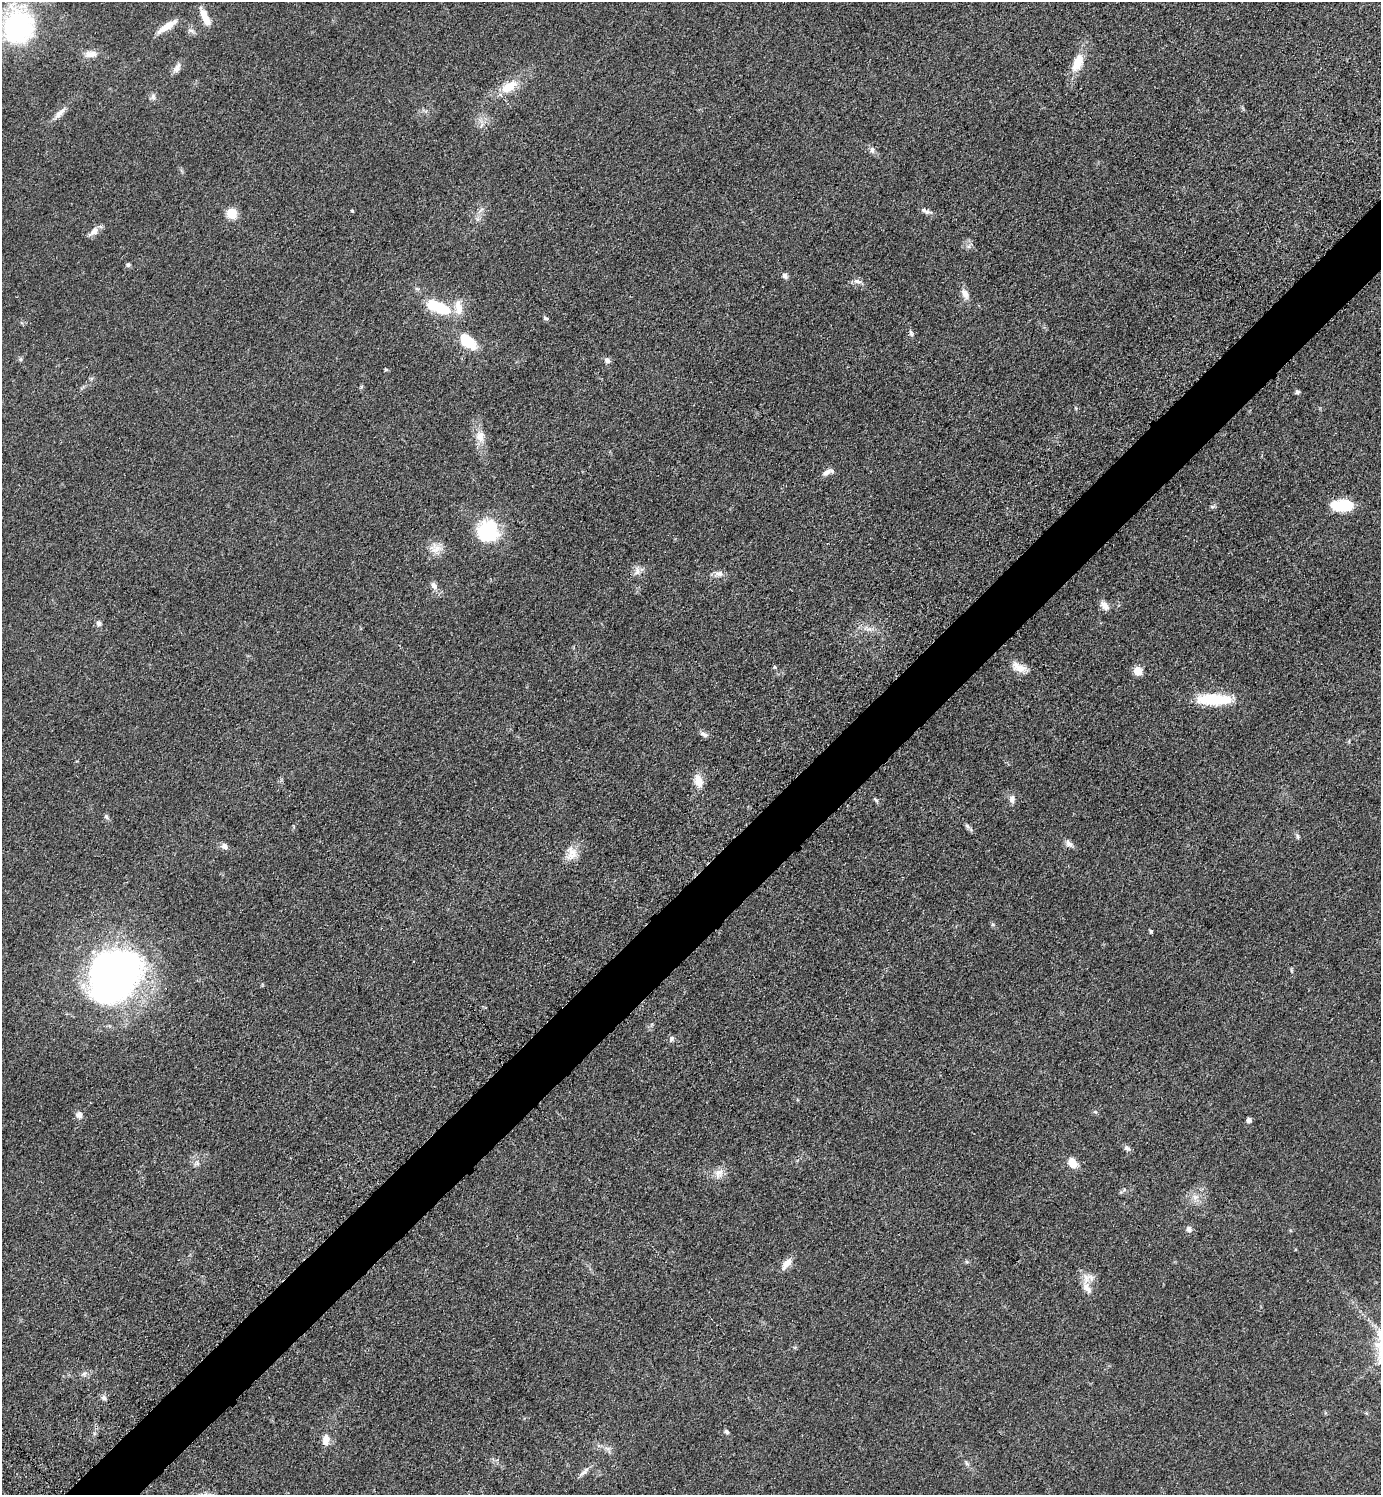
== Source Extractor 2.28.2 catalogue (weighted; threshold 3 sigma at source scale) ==
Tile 7 of 4 x 4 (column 3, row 2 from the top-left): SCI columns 2967-4345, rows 2999-4491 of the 6030 x 6036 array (HDU 1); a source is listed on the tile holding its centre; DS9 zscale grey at full resolution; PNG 1383 x 1497 px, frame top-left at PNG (2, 2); no overlay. Shown black and unused: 4% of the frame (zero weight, under 3 of 5 exposures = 3% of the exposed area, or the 3 px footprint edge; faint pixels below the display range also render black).
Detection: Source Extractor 2.28.2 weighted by HDU 2 'WHT'; one run over the whole footprint, this tile lists its part. Background 0.0488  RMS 0.0059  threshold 0.0263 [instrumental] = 3 sigma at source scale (4.5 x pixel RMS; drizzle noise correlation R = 1.50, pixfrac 1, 0.05/0.05 arcsec/px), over >= 5 px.
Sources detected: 75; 1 inside a brighter object's white glare — not listed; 1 inside a brighter listed object's ellipse — not listed separately; the other 73 listed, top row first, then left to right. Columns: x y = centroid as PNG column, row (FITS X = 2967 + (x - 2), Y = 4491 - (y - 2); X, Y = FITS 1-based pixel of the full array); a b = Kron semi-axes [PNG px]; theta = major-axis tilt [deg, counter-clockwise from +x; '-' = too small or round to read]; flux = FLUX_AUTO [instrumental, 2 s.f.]
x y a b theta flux
205 16 20 7 -65 8.1
18 27 43 37 78 77
166 27 28 7 33 7.3
191 31 10 5 -23 1.7
91 54 17 9 7 4.6
1077 63 24 12 68 11
177 67 16 7 56 3.1
509 86 23 12 32 12
153 97 8 6 -89 1.7
60 113 16 7 45 3.9
872 150 9 7 -84 2.1
352 211 5 3 - 0.52
927 212 13 6 -11 2.2
231 213 6 5 - 29
94 231 13 8 40 4.4
128 265 6 5 - 1
785 276 8 6 -63 1.8
857 281 13 6 -8 2.5
965 294 16 8 -62 3.9
442 308 27 12 -33 21
545 318 6 4 -28 1.2
911 333 9 5 -75 1.3
468 341 21 12 -41 16
21 359 6 4 72 0.83
607 360 10 7 -48 1.8
386 369 5 4 - 0.66
1297 392 6 5 - 1.2
480 436 14 11 -80 6.4
826 472 15 6 34 2.9
1343 505 23 11 1 20
1212 506 7 4 -19 0.86
488 531 28 28 - 31
435 548 15 14 - 6.3
637 571 13 7 -90 2.9
719 574 13 7 9 2.9
434 586 10 7 -60 2.9
1105 606 12 7 -51 4.5
99 623 7 6 - 2.1
774 667 5 4 - 0.81
1020 668 18 11 -14 6.5
1138 671 6 5 - 15
1213 699 39 12 -1 26
704 734 12 6 -25 2.1
698 781 16 10 -73 7.2
1012 799 10 7 85 2.7
876 800 8 4 -36 0.98
106 817 7 4 -45 1.1
967 826 7 5 -45 1.4
1298 837 8 5 -83 1.1
1069 844 11 7 -42 2.6
224 846 7 7 - 2.5
572 853 20 14 -88 7.5
993 925 5 3 - 0.73
1151 931 4 4 - 0.97
115 975 48 39 50 300
671 1039 8 6 80 1.6
79 1115 9 8 - 2.6
1249 1120 5 4 - 2.4
1127 1148 9 6 -37 1.7
197 1163 7 5 -43 1.6
1072 1163 12 9 -53 6
719 1173 15 11 59 5.2
1195 1197 10 8 34 3.6
1189 1229 9 7 -55 1.9
967 1262 6 4 -43 0.86
786 1263 16 8 53 4.9
1087 1288 21 10 -61 6.9
84 1374 6 6 - 1.6
104 1398 7 6 - 1.7
727 1432 6 5 - 1.1
326 1440 14 9 82 5
967 1463 8 4 -46 1.2
584 1472 20 5 42 3
Isophote crosses this tile's border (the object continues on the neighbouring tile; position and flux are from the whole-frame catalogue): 1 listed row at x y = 18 27